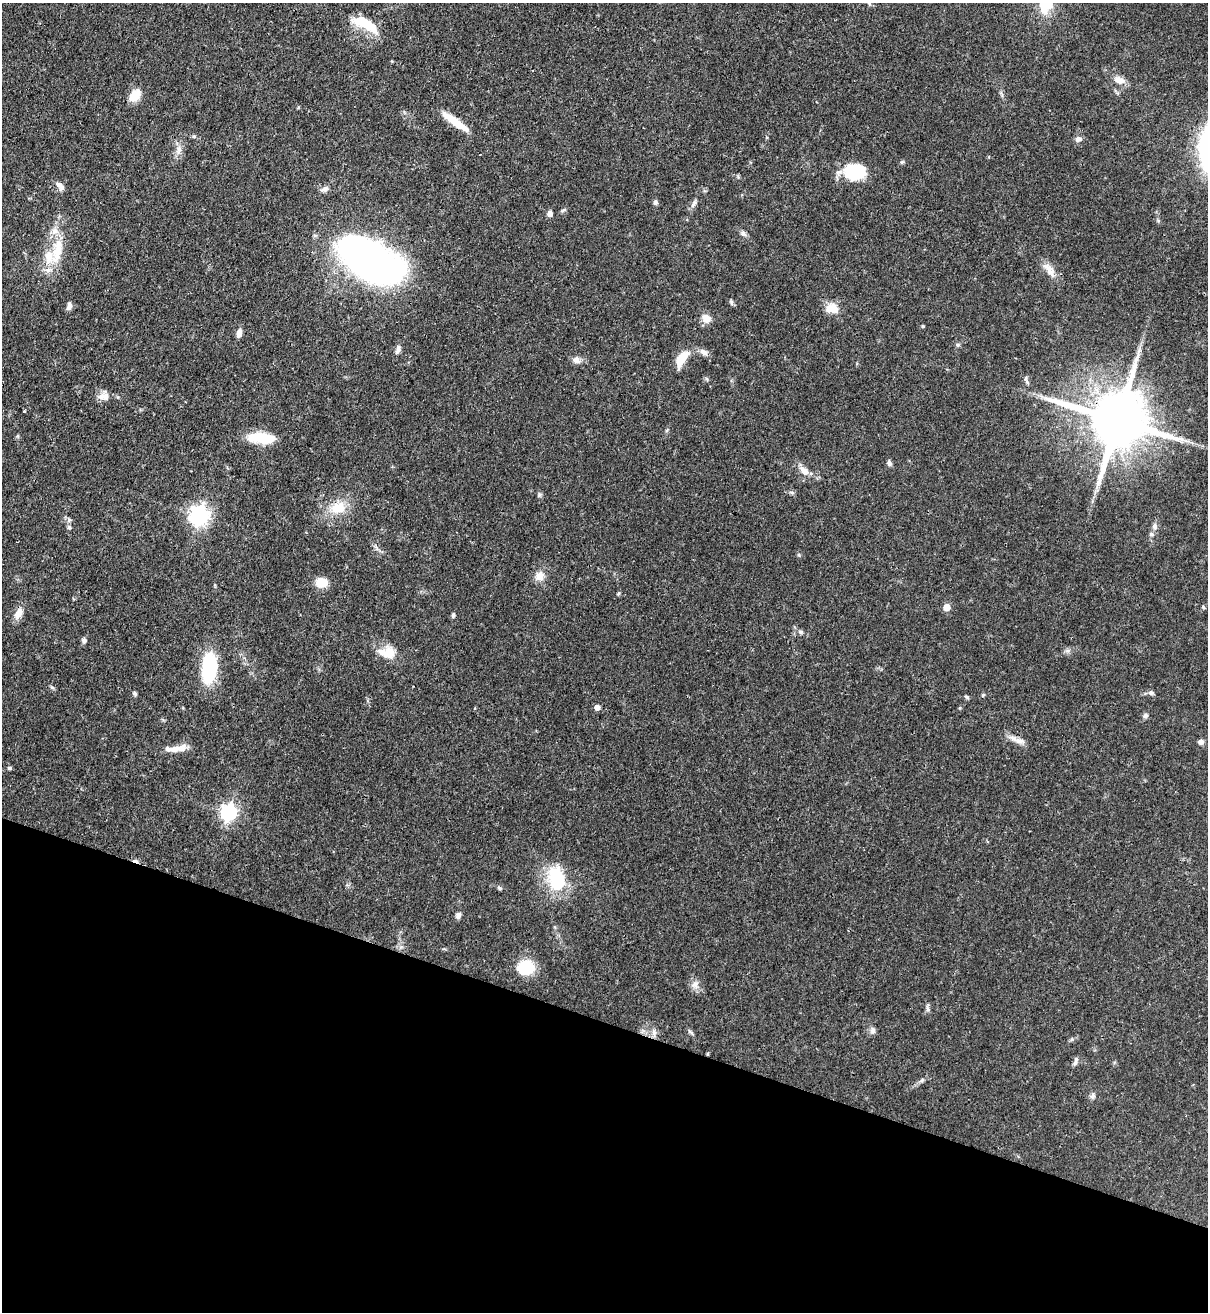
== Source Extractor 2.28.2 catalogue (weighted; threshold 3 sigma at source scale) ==
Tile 15 of 4 x 4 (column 3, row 4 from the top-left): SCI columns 2629-3834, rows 31-1340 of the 5381 x 5304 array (HDU 1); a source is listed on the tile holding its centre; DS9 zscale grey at full resolution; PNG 1210 x 1314 px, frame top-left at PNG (2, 3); no overlay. Shown black and unused: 22% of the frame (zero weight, under 3 of 4 exposures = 7% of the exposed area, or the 3 px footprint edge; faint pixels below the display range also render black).
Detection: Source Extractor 2.28.2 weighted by HDU 2 'WHT'; one run over the whole footprint, this tile lists its part. Background 0.0871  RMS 0.004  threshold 0.0179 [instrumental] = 3 sigma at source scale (4.5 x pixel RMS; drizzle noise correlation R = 1.50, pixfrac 1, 0.05/0.05 arcsec/px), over >= 5 px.
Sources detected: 85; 1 inside a brighter object's white glare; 1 cosmic-ray / hot-pixel residue — not listed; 6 inside a brighter listed object's ellipse — not listed separately; the other 77 listed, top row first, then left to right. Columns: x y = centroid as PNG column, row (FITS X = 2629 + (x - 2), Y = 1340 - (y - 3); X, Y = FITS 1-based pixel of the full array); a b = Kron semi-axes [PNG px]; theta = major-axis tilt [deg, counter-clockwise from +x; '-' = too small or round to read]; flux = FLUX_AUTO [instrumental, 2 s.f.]
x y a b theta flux
365 22 25 15 -39 8.8
1119 80 15 9 -17 3.1
135 96 16 11 47 5
455 121 33 7 -36 8.9
194 136 5 5 - 0.61
1078 139 8 7 - 1.6
179 149 9 6 -77 1.7
902 162 5 4 - 0.54
856 171 21 15 5 20
738 177 5 5 - 0.5
60 186 14 7 -49 2.1
325 189 10 7 23 1.5
655 202 6 5 - 1
694 204 12 5 56 1.4
550 213 6 5 - 1.9
743 234 8 6 -21 1.2
57 251 41 14 82 14
370 260 61 28 -33 220
1051 272 14 11 -48 3.7
731 302 8 4 -83 0.72
69 306 10 6 80 1.5
832 308 16 11 -6 5.8
706 318 10 9 - 3.8
923 326 4 4 - 0.43
239 333 11 6 74 2
398 349 13 6 73 1.7
704 352 11 7 -42 2.1
681 359 20 9 60 7.9
576 360 11 8 -32 2.1
104 396 13 11 15 3.4
24 411 3 3 - 0.75
1117 420 19 15 -21 3500
667 430 6 4 71 0.53
258 437 24 12 6 11
889 463 7 6 - 1.1
804 471 11 7 -35 3.6
539 495 6 4 47 0.64
338 508 21 16 12 9.3
199 515 7 7 - 200
1155 526 8 7 - 1.5
69 527 6 5 - 0.8
1151 534 7 5 -15 0.87
540 576 14 11 42 3.5
321 582 13 10 -8 5.7
618 594 6 3 21 0.45
947 607 5 5 - 6.7
1203 607 5 3 - 0.46
18 613 16 9 60 3.4
453 615 6 4 72 0.74
800 632 7 5 -27 0.89
84 640 7 6 - 1
389 653 15 13 88 6.3
209 668 28 13 84 31
134 693 5 5 - 0.71
1151 693 7 6 - 1
983 695 6 4 45 0.48
966 697 8 3 -45 0.5
597 707 4 4 - 2.8
1145 716 8 6 33 1
1017 740 26 6 -20 3
1201 742 7 6 - 1.3
182 748 11 8 26 3
168 749 10 7 -4 1.5
9 768 5 4 - 0.63
228 812 7 6 - 120
557 880 29 16 -75 24
499 888 6 5 - 0.71
458 915 8 6 80 1.4
526 967 14 12 4 19
695 985 14 9 -77 2.6
928 1008 11 5 -81 1.1
873 1030 9 8 - 1.4
654 1032 8 6 -71 1.5
691 1032 9 4 -41 0.77
1076 1061 11 5 73 1.3
922 1080 7 4 46 0.81
1092 1096 8 6 80 1.1
Overlapping masked pixels (flux is a lower limit): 1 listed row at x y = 1117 420